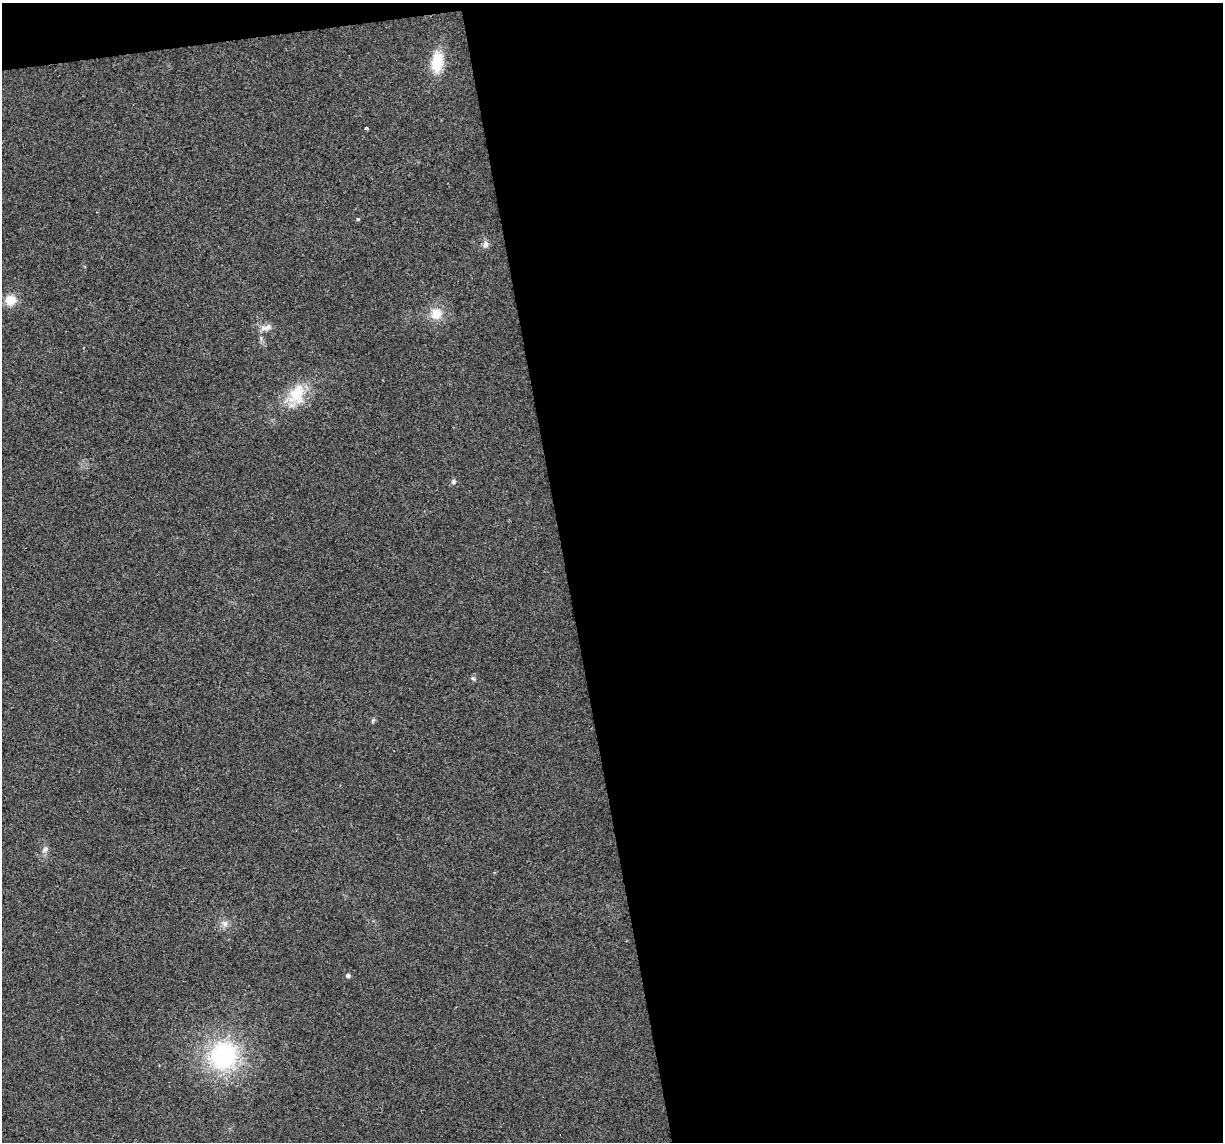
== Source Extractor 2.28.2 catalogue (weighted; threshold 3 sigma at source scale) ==
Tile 4 of 4 x 4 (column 4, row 1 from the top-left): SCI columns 3663-4883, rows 3492-4631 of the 4883 x 4659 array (HDU 1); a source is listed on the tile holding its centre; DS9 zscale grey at full resolution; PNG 1225 x 1144 px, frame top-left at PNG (2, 3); no overlay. Shown black and unused: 55% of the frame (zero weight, under 2 of 3 exposures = <1% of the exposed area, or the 3 px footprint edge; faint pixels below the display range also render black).
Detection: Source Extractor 2.28.2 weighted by HDU 2 'WHT'; one run over the whole footprint, this tile lists its part. Background 0.0499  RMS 0.0068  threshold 0.0307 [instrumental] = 3 sigma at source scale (4.5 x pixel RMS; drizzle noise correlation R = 1.50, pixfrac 1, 0.0396/0.0396 arcsec/px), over >= 5 px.
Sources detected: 15; all 15 listed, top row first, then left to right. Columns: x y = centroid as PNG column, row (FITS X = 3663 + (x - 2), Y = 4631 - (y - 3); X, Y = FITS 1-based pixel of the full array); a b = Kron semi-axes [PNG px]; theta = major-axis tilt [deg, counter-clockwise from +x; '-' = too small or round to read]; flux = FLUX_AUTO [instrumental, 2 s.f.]
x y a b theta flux
437 62 26 14 83 19
366 128 4 3 - 1.4
358 219 5 4 - 0.76
486 244 8 7 - 2.7
10 300 13 12 - 8.6
436 314 16 15 - 10
267 327 16 7 17 4
296 394 26 23 -76 21
454 482 7 6 - 1.6
473 678 5 5 - 1.2
373 720 6 4 19 0.95
45 849 8 4 45 1.6
225 924 9 7 -57 3.1
348 975 5 4 - 2.2
223 1055 27 25 42 87